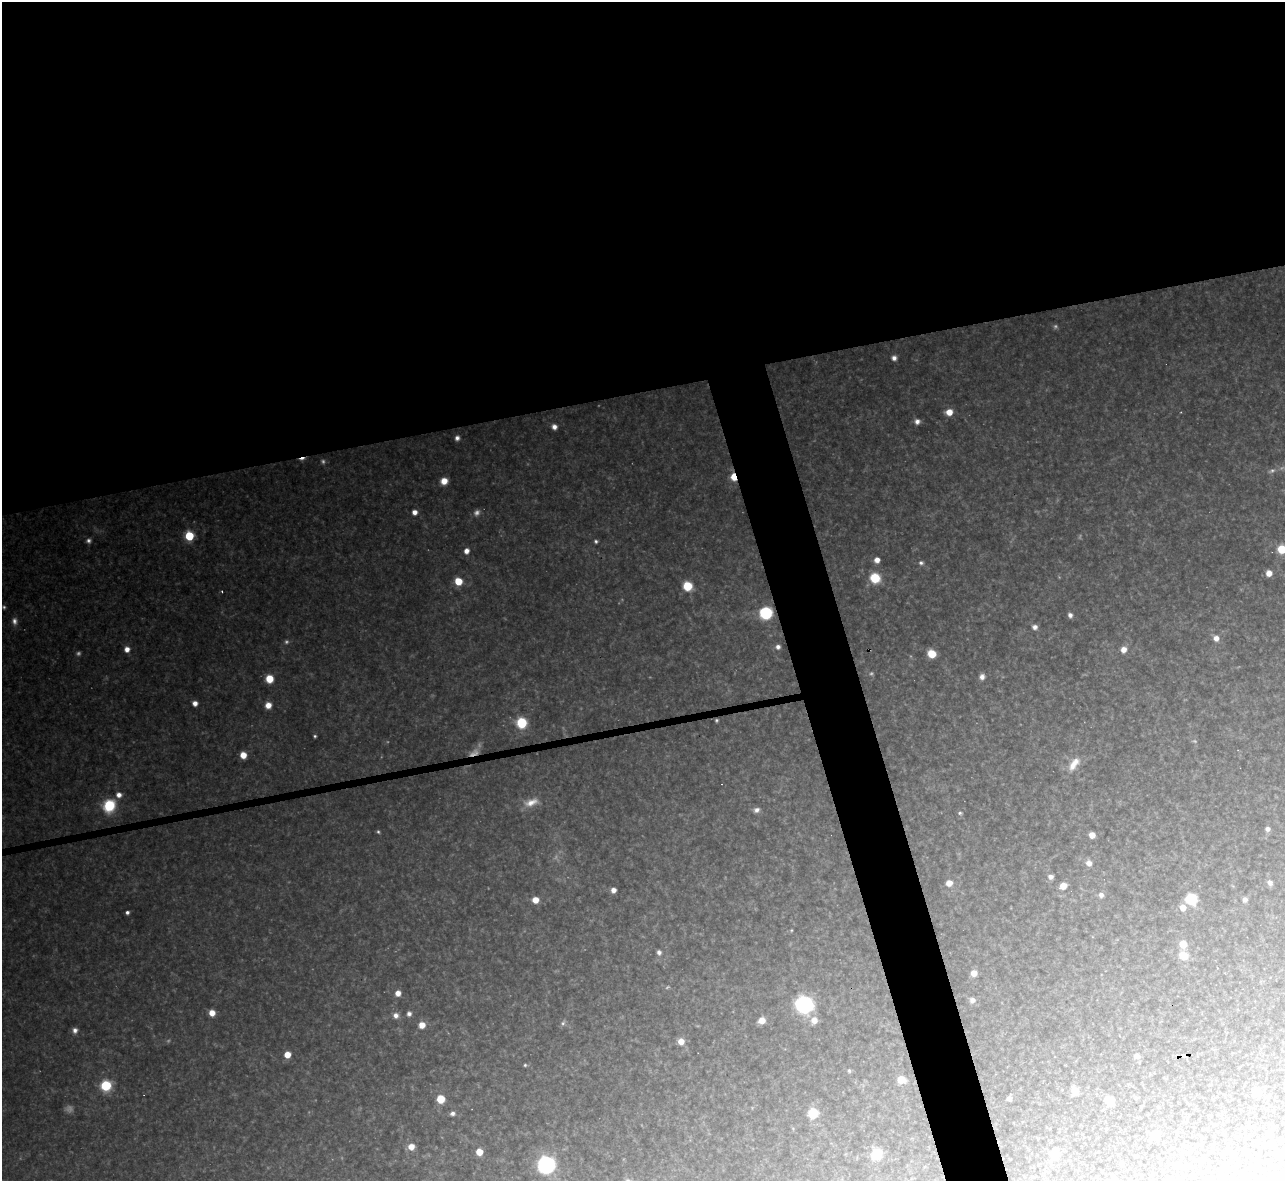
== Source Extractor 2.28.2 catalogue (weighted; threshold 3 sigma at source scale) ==
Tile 2 of 4 x 4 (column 2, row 1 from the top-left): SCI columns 1284-2566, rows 3677-4855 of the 5133 x 5115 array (HDU 1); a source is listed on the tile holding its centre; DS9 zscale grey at full resolution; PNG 1287 x 1183 px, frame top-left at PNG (2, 2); no overlay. Shown black and unused: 37% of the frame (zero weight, under 3 of 4 exposures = <1% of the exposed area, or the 3 px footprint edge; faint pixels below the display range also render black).
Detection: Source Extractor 2.28.2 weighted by HDU 2 'WHT'; one run over the whole footprint, this tile lists its part. Background 0.348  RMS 0.02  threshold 0.0884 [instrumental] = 3 sigma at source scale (4.5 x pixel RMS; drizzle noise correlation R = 1.50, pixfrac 1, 0.05/0.05 arcsec/px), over >= 5 px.
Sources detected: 112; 17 too faint to see at this stretch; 1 cosmic-ray / hot-pixel residue — not listed; the other 94 listed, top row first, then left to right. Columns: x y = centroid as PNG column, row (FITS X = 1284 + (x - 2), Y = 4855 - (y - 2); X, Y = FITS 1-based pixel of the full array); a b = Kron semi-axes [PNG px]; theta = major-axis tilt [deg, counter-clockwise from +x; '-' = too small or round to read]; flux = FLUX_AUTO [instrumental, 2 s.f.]
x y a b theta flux
894 358 6 5 - 8.6
949 412 7 6 - 27
917 421 7 6 - 11
554 427 5 5 - 11
457 438 5 5 - 7.8
734 477 7 5 -73 40
444 481 6 6 - 25
414 512 5 5 - 12
189 536 6 5 - 140
596 541 5 4 - 4.1
1282 549 6 6 - 62
466 551 6 6 - 12
877 560 6 5 - 15
921 563 6 6 - 5.6
1269 573 6 5 - 19
875 578 9 8 - 67
458 581 7 6 - 40
687 586 6 6 - 81
222 592 3 2 - 1.7
766 613 8 8 - 160
1070 615 5 4 - 8.2
1035 627 6 6 - 9.5
1216 638 7 7 - 14
778 647 5 5 - 8.1
127 649 6 6 - 14
1123 649 7 6 - 16
932 654 6 6 - 57
982 677 6 6 - 11
269 679 7 6 - 40
195 703 5 4 - 13
268 705 6 6 - 20
716 720 4 3 - 2.9
522 723 7 6 - 120
315 736 3 3 - 3
243 755 5 5 - 27
1074 764 21 10 54 27
119 795 7 6 - 13
531 802 22 10 18 28
109 806 9 8 - 120
756 810 8 7 - 8.7
960 813 5 4 - 3.5
1268 829 5 5 - 8
378 832 5 4 - 3
1092 835 5 5 - 17
1089 863 6 6 - 14
1050 877 5 5 - 9.1
1270 882 6 6 - 9
949 883 7 7 - 19
1063 886 6 5 - 24
613 890 5 5 - 12
1101 895 6 6 - 9
1191 899 7 7 - 110
535 900 6 5 - 25
1245 900 6 5 - 7.6
1183 908 7 6 - 19
127 912 4 3 - 6.1
791 930 4 3 - 1.8
1183 944 6 6 - 36
659 952 6 5 - 7.2
1184 956 7 6 - 44
974 973 6 6 - 17
398 993 5 5 - 17
972 1000 6 6 - 9.9
804 1004 9 9 - 500
212 1013 6 5 - 21
409 1014 6 5 - 7
396 1015 7 7 - 11
762 1020 6 6 - 22
814 1020 8 8 - 18
563 1023 8 6 64 5
422 1025 6 6 - 22
75 1030 7 6 - 9
681 1041 6 6 - 21
287 1055 5 5 - 28
1184 1055 5 4 - 61
1136 1056 6 6 - 8.1
525 1065 4 4 - 2.7
849 1071 5 4 - 3.5
901 1080 6 6 - 35
106 1086 7 7 - 110
1075 1091 7 6 - 25
1257 1093 7 7 - 24
1009 1098 4 4 - 8.3
441 1099 6 6 - 55
1110 1101 6 5 - 69
453 1113 6 5 - 6.9
813 1113 6 6 - 100
1155 1136 6 6 - 46
411 1147 7 6 - 19
479 1152 6 5 - 28
876 1154 7 7 - 81
1054 1154 6 6 - 47
1136 1156 3 3 - 2.5
546 1165 9 9 - 460
Overlapping masked pixels (flux is a lower limit): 2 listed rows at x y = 734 477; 1184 1055
Isophote crosses this tile's border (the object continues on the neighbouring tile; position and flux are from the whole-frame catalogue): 1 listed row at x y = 1282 549